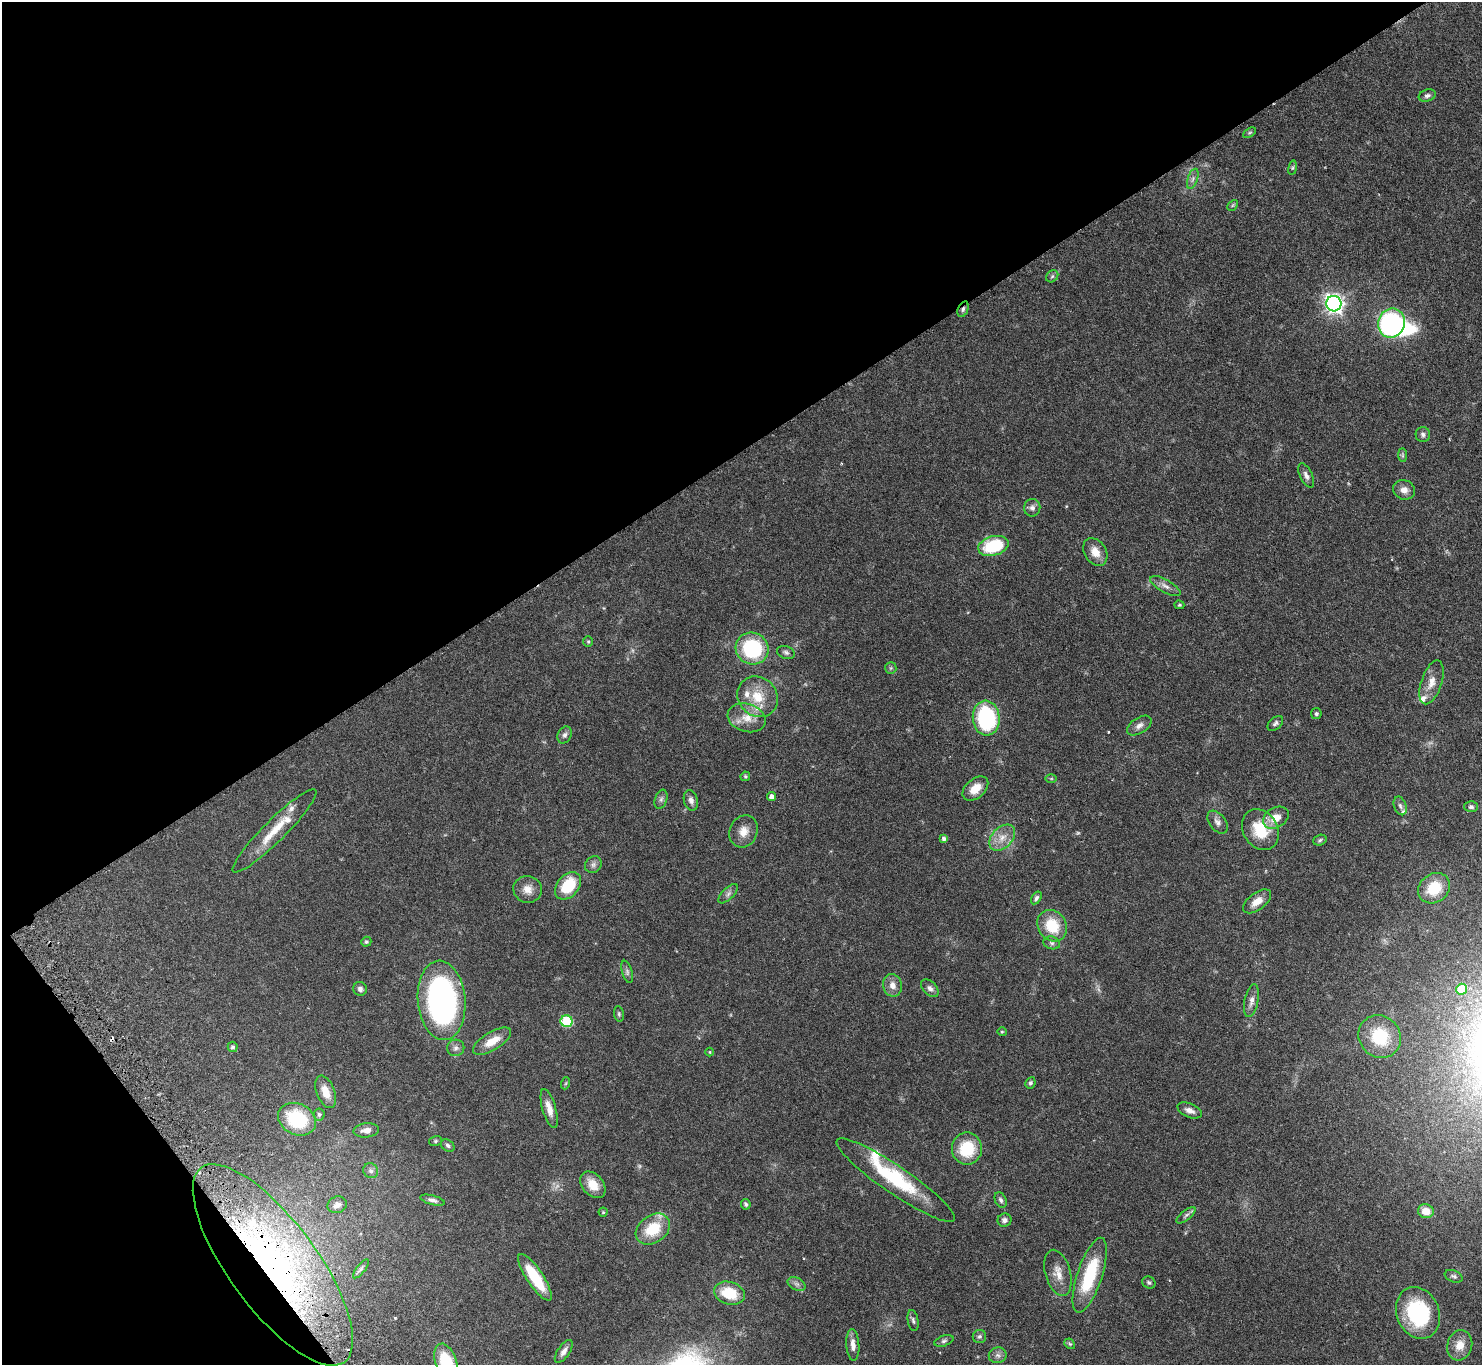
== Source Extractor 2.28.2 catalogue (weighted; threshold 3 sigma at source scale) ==
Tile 5 of 4 x 4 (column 1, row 2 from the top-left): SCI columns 50-1529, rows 3059-4421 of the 6044 x 5994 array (HDU 1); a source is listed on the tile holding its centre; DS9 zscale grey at full resolution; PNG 1484 x 1367 px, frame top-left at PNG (2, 2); each listed source drawn as its Kron ellipse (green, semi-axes under 4 px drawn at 4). Shown black and unused: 37% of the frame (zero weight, under 3 of 6 exposures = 4% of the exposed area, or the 3 px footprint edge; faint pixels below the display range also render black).
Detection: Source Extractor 2.28.2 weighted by HDU 2 'WHT'; one run over the whole footprint, this tile lists its part. Background 0.0972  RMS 0.0035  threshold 0.0143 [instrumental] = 3 sigma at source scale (4.09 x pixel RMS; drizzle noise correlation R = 1.36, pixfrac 0.8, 0.05/0.05 arcsec/px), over >= 5 px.
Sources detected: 129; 5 too faint to see at this stretch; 2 inside a brighter object's white glare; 1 cosmic-ray / hot-pixel residue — neither listed nor drawn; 8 inside a brighter listed object's ellipse — not listed separately; the other 113 listed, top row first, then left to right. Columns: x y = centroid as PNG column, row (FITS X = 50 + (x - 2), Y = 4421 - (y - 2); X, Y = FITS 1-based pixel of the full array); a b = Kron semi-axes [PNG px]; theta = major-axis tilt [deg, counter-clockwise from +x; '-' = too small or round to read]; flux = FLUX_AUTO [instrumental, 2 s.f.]
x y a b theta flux
1427 96 8 6 19 0.96
1249 133 7 4 30 0.47
1293 168 7 4 81 0.48
1193 179 10 5 72 1.1
1233 205 6 4 46 0.41
1052 276 7 5 45 0.61
1334 304 8 7 - 150
963 309 8 5 70 0.8
1391 323 15 13 70 50
1423 435 7 7 - 0.94
1403 455 7 4 -89 0.56
1306 475 13 6 -64 1.4
1404 490 11 9 -21 2.2
1032 508 9 8 - 1.4
993 546 16 9 15 18
1095 552 15 11 -57 3.7
1165 586 17 6 -29 1.8
1179 605 5 4 - 0.39
588 642 5 5 - 0.4
752 648 16 15 - 25
786 652 9 6 -20 0.87
891 668 6 5 - 0.53
1431 682 23 10 72 3.8
758 697 21 19 -46 8.8
1316 714 5 5 - 0.65
747 718 19 14 -17 5.3
986 718 17 13 -85 35
1275 723 9 5 44 0.86
1139 726 14 8 32 1.7
565 735 9 6 64 1
745 776 5 4 - 0.46
1051 778 6 4 0 0.38
975 789 15 9 41 4.6
772 797 4 4 - 1.6
661 799 10 6 70 0.93
691 800 10 7 -75 1.5
1400 806 9 6 -73 1
1471 807 7 5 -1 0.8
1276 818 14 10 32 4.5
1217 822 13 8 -52 1.5
1260 830 21 17 -58 10
275 831 58 11 45 9.1
744 831 16 14 66 3.7
1002 838 15 10 47 3.6
944 839 4 4 - 0.94
1320 840 7 5 19 0.62
593 865 9 7 47 1.1
568 886 15 11 49 12
1434 888 17 14 37 9.7
528 889 14 13 - 3.2
728 894 12 5 45 1.1
1036 898 7 4 57 0.73
1257 901 16 8 36 3.4
1052 926 16 14 -55 10
366 942 5 4 - 0.52
1052 943 8 6 -17 0.95
627 972 11 5 -74 0.91
892 985 11 9 -77 2.5
930 988 10 6 -45 1.4
360 989 7 6 - 1.1
1462 989 5 5 - 11
442 1000 40 24 -85 86
1251 1001 17 7 78 2
619 1014 8 5 -81 0.55
567 1021 6 6 - 21
1002 1032 5 4 - 0.34
1380 1037 22 20 -46 14
492 1041 21 9 32 5.1
233 1047 5 5 - 0.69
456 1048 8 8 - 1.1
710 1052 4 3 - 0.26
566 1083 6 4 71 0.37
1030 1083 6 5 - 0.63
326 1092 17 9 -69 4.2
549 1109 20 6 -74 3
1190 1110 13 7 -22 1.7
319 1114 6 5 - 0.67
297 1119 20 15 -27 19
366 1130 13 7 4 2.1
435 1141 6 5 - 0.53
448 1145 7 5 -36 0.76
967 1149 16 15 - 12
371 1171 8 7 - 1
896 1180 71 13 -34 21
593 1185 15 10 -51 4.7
433 1200 13 4 -15 1.1
1001 1200 8 5 -64 0.81
746 1204 5 4 - 0.6
337 1205 10 8 21 1.7
1426 1211 8 7 - 4.1
603 1212 4 4 - 0.35
1186 1215 11 5 39 0.85
1005 1220 7 6 - 1
653 1229 19 13 35 11
273 1265 121 44 -54 150
361 1269 11 4 51 0.82
1058 1273 24 12 -74 4.1
1090 1275 39 12 72 19
1454 1276 9 5 -22 0.77
535 1277 27 8 -56 13
1149 1283 7 5 -27 0.62
797 1284 9 6 -26 1.1
729 1293 16 11 -17 9.5
1418 1313 26 21 -67 28
913 1321 11 5 -80 0.8
979 1336 7 6 - 0.75
944 1341 10 5 19 0.76
1070 1344 6 4 -42 0.5
853 1345 16 6 -86 2.3
1460 1345 15 12 75 4.2
564 1351 13 6 55 1.7
998 1355 9 8 - 1.2
446 1362 19 10 -71 16
Overlapping masked pixels (flux is a lower limit): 2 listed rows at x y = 963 309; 273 1265
Isophote crosses this tile's border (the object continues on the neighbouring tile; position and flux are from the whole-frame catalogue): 1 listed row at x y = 446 1362